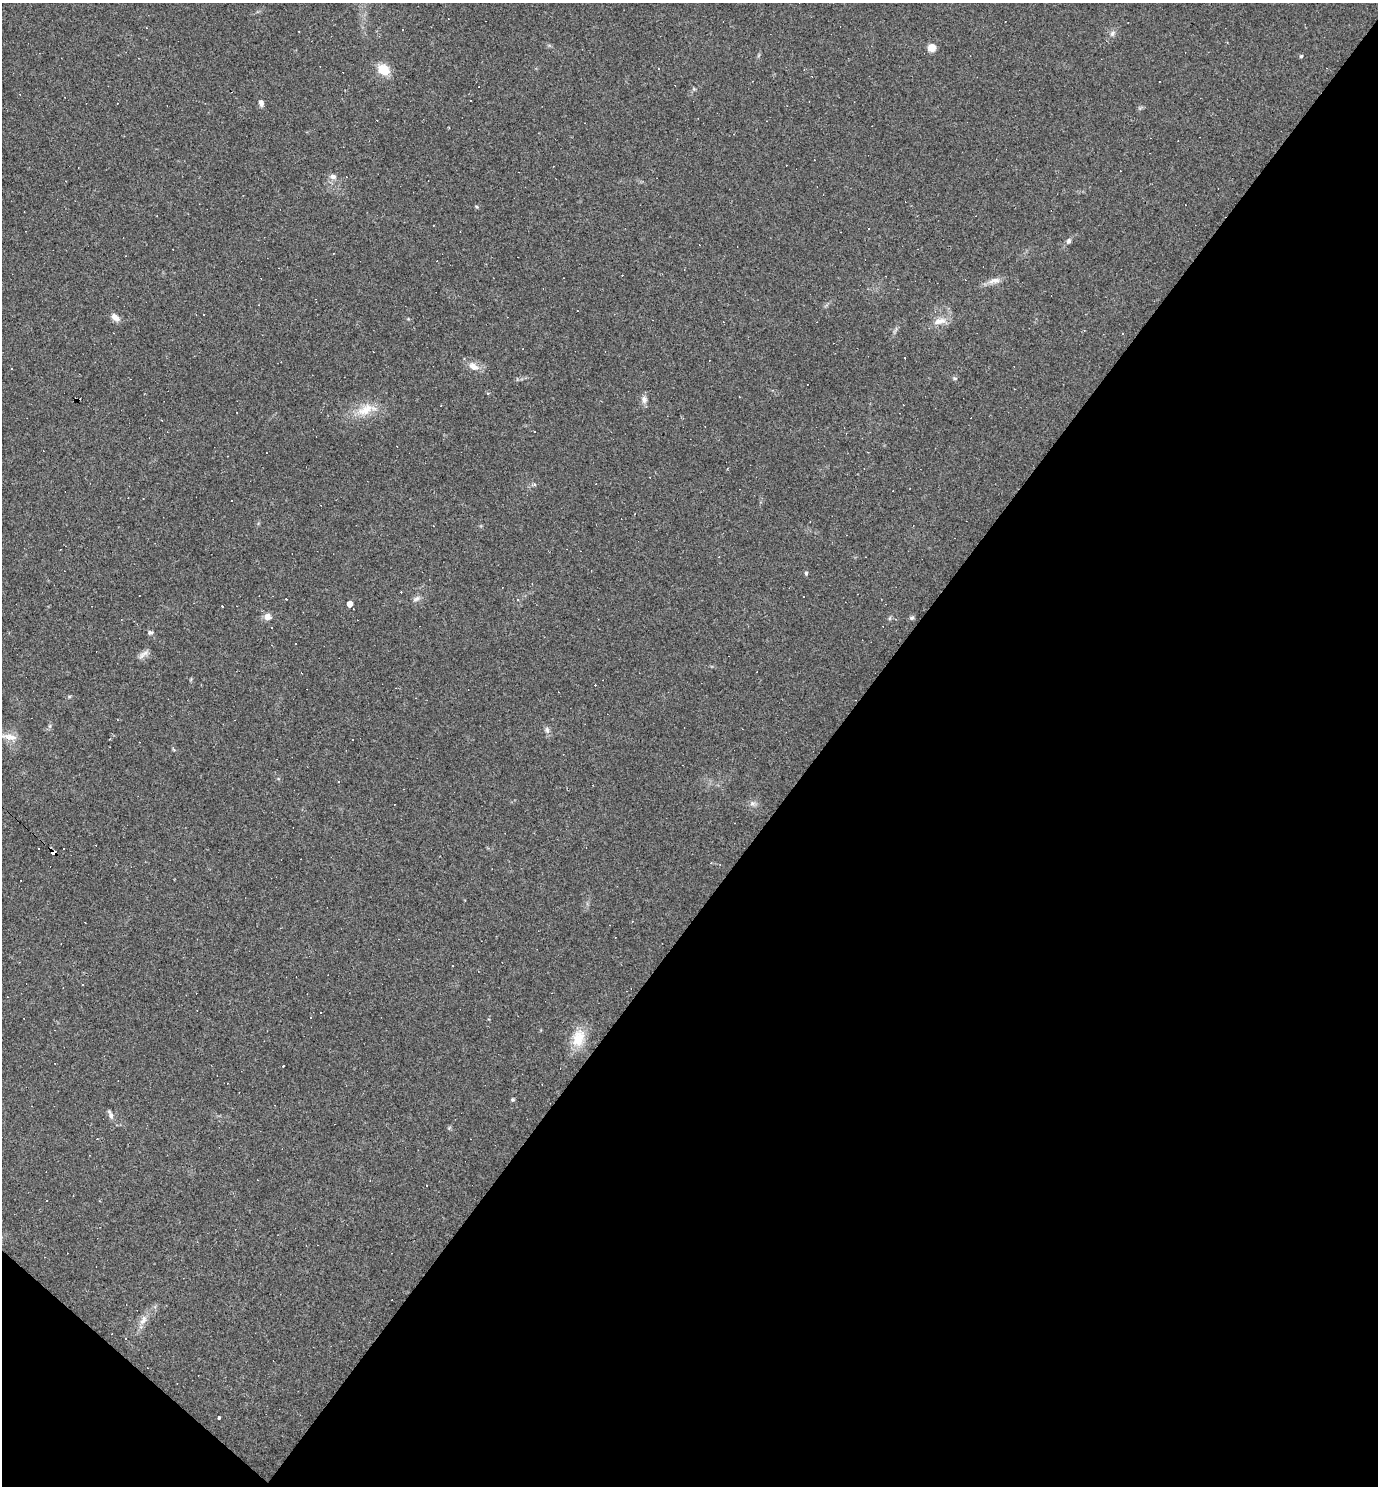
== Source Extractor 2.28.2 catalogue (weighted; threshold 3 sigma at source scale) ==
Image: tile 15 of 4 x 4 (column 3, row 4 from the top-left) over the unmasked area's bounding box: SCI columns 3041-4416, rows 1-1484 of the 5940 x 5937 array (HDU 1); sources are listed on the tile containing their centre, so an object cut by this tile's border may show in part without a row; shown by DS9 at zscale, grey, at full resolution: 1 PNG px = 1 image px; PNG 1380 x 1488 px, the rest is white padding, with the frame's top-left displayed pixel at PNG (2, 3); no overlay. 42% of this frame is shown black and not used: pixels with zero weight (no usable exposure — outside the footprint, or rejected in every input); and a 3 px margin inside the footprint's outer edge (the drizzle kernel's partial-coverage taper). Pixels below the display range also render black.
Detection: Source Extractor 2.28.2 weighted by HDU 2 'WHT'; one run over the whole footprint, this tile lists its part. Background 0.0582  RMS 0.0083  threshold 0.0375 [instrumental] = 3 sigma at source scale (4.5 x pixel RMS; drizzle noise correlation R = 1.50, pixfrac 1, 0.05/0.05 arcsec/px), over >= 5 px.
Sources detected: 97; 45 cosmic-ray / hot-pixel residue — not listed; the other 52 listed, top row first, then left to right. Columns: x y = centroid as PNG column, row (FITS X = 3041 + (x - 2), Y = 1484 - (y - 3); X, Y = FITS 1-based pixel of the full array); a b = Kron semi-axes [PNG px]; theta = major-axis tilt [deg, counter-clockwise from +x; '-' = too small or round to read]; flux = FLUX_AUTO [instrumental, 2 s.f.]
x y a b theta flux
1112 33 9 6 51 2.8
932 48 7 7 - 8.8
1301 56 4 4 - 1.3
383 70 11 9 -35 18
261 103 7 5 -82 3.4
333 176 9 7 -12 3.6
476 207 5 4 - 1.1
868 229 3 2 - 0.72
1068 241 8 6 65 2.4
996 280 12 8 -8 4.9
204 315 3 2 - 1.6
115 317 12 8 -42 5
408 319 4 4 - 0.7
940 321 20 9 11 8.7
1123 334 3 2 - 0.62
473 366 16 10 -33 7.8
11 368 2 2 - 0.75
955 378 7 4 -19 1.3
488 393 4 3 - 1.2
644 399 11 8 -87 3.9
441 406 3 2 - 0.52
366 409 31 13 20 19
534 431 3 3 - 2.2
868 452 2 2 - 0.53
534 485 3 3 - 2.4
231 501 3 2 - 0.78
806 573 5 4 - 1.6
803 597 3 3 - 1.2
416 599 11 6 29 3
350 604 4 4 - 7
222 606 3 3 - 1.1
268 617 9 8 - 4.9
890 618 6 4 71 1.1
912 618 6 5 - 1.6
272 627 3 2 - 0.94
150 633 7 6 - 1.8
296 644 3 2 - 0.87
143 654 20 6 41 4.2
69 696 6 4 1 1.1
50 726 6 4 -72 1.3
547 730 10 6 -75 2.8
9 737 23 8 -9 7.8
753 803 8 7 - 3
38 848 3 3 - 1.3
63 849 2 2 - 0.67
53 853 5 4 - 260
578 1038 25 17 79 20
513 1099 5 4 - 1.4
110 1114 14 5 -68 3.2
427 1185 3 2 - 0.58
143 1320 15 8 64 6.7
218 1418 3 3 - 6
Overlapping masked pixels (flux is a lower limit): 1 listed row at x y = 53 853